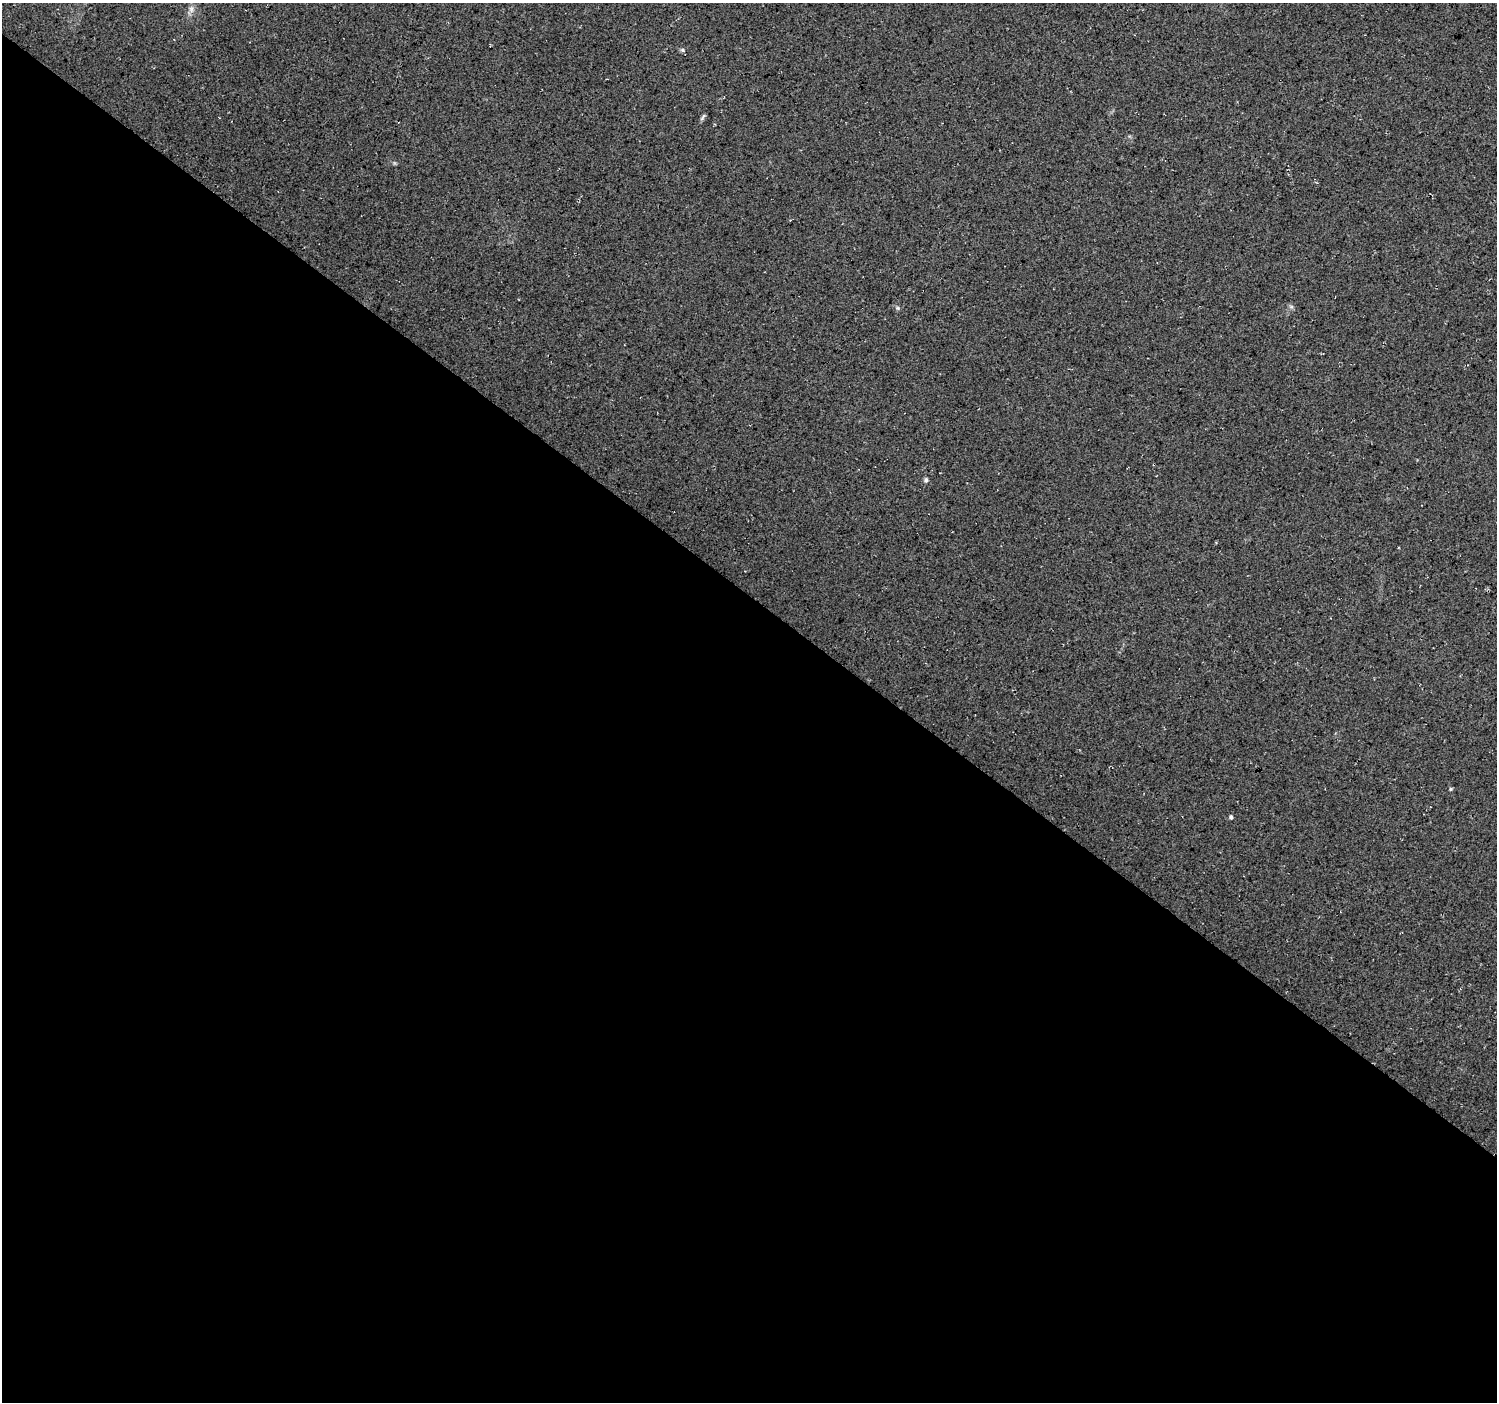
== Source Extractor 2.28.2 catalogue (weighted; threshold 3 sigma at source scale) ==
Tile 14 of 4 x 4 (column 2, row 4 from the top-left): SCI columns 1495-2989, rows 175-1574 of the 5985 x 6016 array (HDU 1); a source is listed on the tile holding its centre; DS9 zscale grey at full resolution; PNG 1499 x 1404 px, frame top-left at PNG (2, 3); no overlay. Shown black and unused: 58% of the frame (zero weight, under 3 of 4 exposures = <1% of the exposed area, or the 3 px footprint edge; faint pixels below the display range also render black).
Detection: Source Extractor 2.28.2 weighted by HDU 2 'WHT'; one run over the whole footprint, this tile lists its part. Background 0.05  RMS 0.0084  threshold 0.0379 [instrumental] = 3 sigma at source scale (4.5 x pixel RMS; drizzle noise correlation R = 1.50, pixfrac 1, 0.0396/0.0396 arcsec/px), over >= 5 px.
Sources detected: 7; all 7 listed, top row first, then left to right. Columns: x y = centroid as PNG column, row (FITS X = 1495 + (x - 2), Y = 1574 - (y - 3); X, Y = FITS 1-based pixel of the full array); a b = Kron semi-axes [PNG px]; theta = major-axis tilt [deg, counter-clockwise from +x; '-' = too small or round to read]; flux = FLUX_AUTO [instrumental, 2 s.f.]
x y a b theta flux
191 9 9 6 -83 3.1
683 50 6 5 - 1.4
703 117 12 4 60 1.6
898 308 6 4 -71 1.2
926 480 6 5 - 1.8
1450 789 6 4 90 0.93
1231 817 5 4 - 1.8